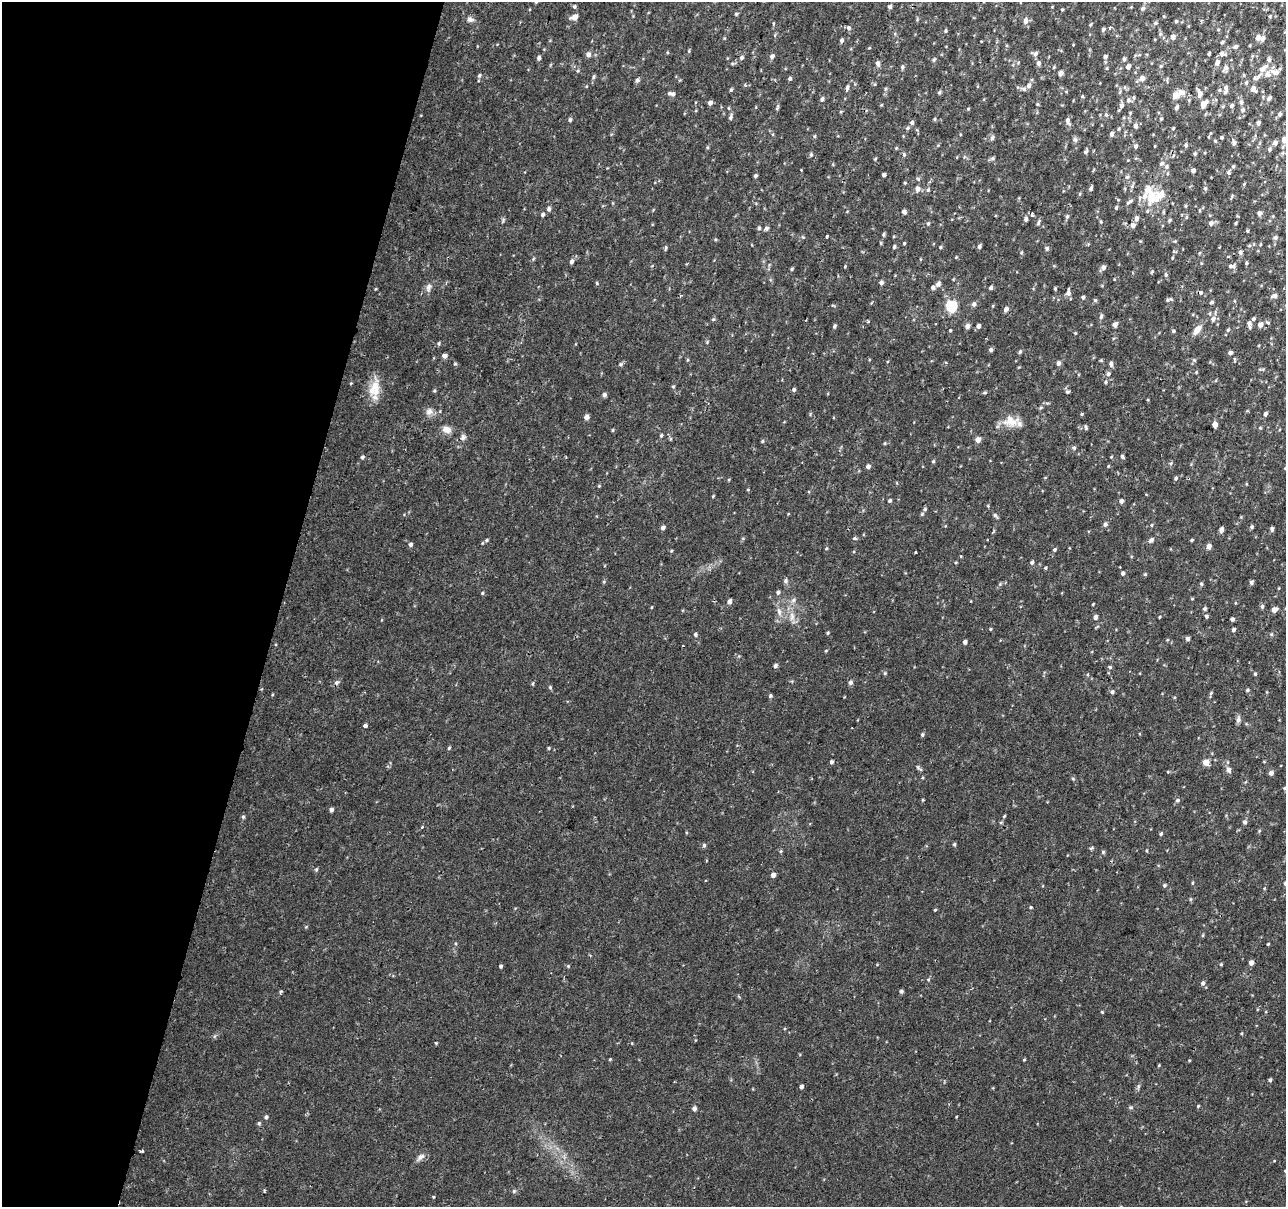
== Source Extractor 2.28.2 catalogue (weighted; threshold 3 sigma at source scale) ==
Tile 9 of 4 x 4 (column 1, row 3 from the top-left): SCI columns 6-1289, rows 1489-2693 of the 5141 x 5324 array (HDU 1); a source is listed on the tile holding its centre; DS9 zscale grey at full resolution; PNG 1288 x 1209 px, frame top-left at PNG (2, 2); no overlay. Shown black and unused: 22% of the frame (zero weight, under 2 of 3 exposures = <1% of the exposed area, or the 3 px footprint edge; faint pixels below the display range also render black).
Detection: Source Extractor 2.28.2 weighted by HDU 2 'WHT'; one run over the whole footprint, this tile lists its part. Background 0.0195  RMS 0.0032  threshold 0.0145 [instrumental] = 3 sigma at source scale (4.5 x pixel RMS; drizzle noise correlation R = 1.50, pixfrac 1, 0.0396/0.0396 arcsec/px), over >= 5 px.
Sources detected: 379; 2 cosmic-ray / hot-pixel residue — not listed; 13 inside a brighter listed object's ellipse — not listed separately; the other 364 listed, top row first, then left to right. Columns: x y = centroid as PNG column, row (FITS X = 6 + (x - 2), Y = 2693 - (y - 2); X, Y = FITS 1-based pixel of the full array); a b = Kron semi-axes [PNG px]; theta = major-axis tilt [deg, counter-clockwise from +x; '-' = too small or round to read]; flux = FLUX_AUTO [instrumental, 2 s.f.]
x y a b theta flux
574 7 5 5 - 0.51
890 7 5 4 - 0.7
1143 8 6 5 - 0.68
1062 10 3 3 - 0.31
736 14 4 4 - 0.4
1164 16 5 3 - 0.29
1270 16 4 4 - 0.36
574 17 7 5 23 2.3
470 19 8 7 - 1.1
1026 21 7 6 - 1.4
1176 21 5 4 - 0.41
1155 23 6 5 - 0.58
848 28 6 5 - 0.83
1110 28 3 3 - 0.98
1103 29 5 4 - 0.63
946 31 5 4 - 0.44
1160 34 6 4 72 0.45
1173 37 5 4 - 1.8
1258 38 6 6 - 1.5
842 40 5 4 - 0.68
1222 42 5 3 - 0.43
1235 47 7 6 - 0.85
869 48 4 3 - 0.26
588 54 5 5 - 1.5
1035 54 8 6 0 1.1
1209 54 3 3 - 0.49
1222 54 9 6 -5 1.2
772 56 6 5 - 0.94
1105 56 5 4 - 0.74
741 57 6 5 - 0.73
539 58 5 4 - 0.95
1124 59 5 4 - 0.54
934 60 6 4 62 0.47
1217 62 7 5 61 1.5
878 63 6 5 - 1.1
1038 63 6 5 - 1
1161 66 5 4 - 0.45
902 67 7 4 84 0.55
1128 67 6 4 62 1.3
1226 68 9 6 89 1.2
1263 68 15 7 41 2.3
1274 72 12 8 -17 2.3
1061 73 6 5 - 1.2
479 75 6 5 - 0.52
594 77 7 4 71 0.54
790 78 4 4 - 0.62
1142 78 5 5 - 1.8
637 80 5 5 - 0.83
1246 83 6 4 73 0.55
1029 86 7 5 81 1.2
847 87 7 4 74 0.7
1226 88 6 5 - 0.92
885 89 5 4 - 0.43
1253 89 7 5 -58 1.8
731 90 5 4 - 0.45
939 92 5 4 - 0.53
1120 92 6 4 71 0.43
1182 92 10 7 -27 1.8
1199 93 11 6 -73 1.6
673 94 7 6 - 1.1
1176 95 5 5 - 4.5
1082 96 4 4 - 0.41
1269 98 8 5 44 0.93
822 99 6 4 55 0.71
1128 100 7 6 - 0.87
1241 102 6 5 - 0.8
710 103 5 4 - 1.1
1037 104 5 4 - 0.37
1203 104 7 5 49 3.3
1121 105 6 5 - 1.1
1232 106 5 4 - 0.82
777 107 9 4 77 0.56
1176 108 5 4 - 0.88
968 109 4 4 - 0.32
1243 110 7 6 - 0.98
1130 113 4 3 - 0.28
1106 114 5 4 - 0.46
1280 114 6 5 - 0.73
730 117 7 5 73 0.82
935 119 4 4 - 0.38
1161 119 4 3 - 0.34
570 120 5 4 - 0.54
1068 121 10 5 -75 1.1
912 122 5 5 - 0.79
1258 123 5 4 - 0.92
1135 126 5 5 - 1
907 128 5 5 - 0.52
1173 128 4 3 - 0.32
1111 134 5 4 - 1
814 136 5 3 - 0.36
1221 137 4 4 - 0.38
992 138 7 5 72 0.7
1075 140 7 6 - 0.84
1284 140 5 5 - 2.8
1215 141 4 4 - 0.37
1234 143 6 5 - 0.97
1275 143 6 5 - 1.2
1186 145 5 4 - 0.56
1136 146 5 5 - 0.77
1270 149 7 5 65 0.66
1086 152 6 5 - 0.59
811 154 5 4 - 0.52
904 154 6 4 -70 0.54
1195 154 4 4 - 0.5
992 158 7 4 20 0.55
1162 163 7 6 - 0.75
1193 170 4 4 - 1.1
1228 173 4 3 - 1.7
884 175 4 3 - 0.99
756 176 4 3 - 0.59
1127 177 5 5 - 0.52
905 183 4 3 - 0.32
1205 188 6 5 - 0.6
917 189 6 6 - 1.4
1091 189 5 5 - 0.66
928 190 5 5 - 0.41
1080 194 5 3 - 0.36
1232 196 5 5 - 0.41
1152 199 15 13 25 6.7
1130 202 10 4 29 0.81
1116 207 5 4 - 0.44
549 209 6 5 - 0.79
904 211 5 4 - 0.82
1259 213 5 5 - 0.91
542 214 5 4 - 0.72
1032 215 5 4 - 0.49
1067 217 6 5 - 0.51
1136 218 6 5 - 1.3
1026 219 5 4 - 0.78
1170 220 5 4 - 0.44
1038 222 9 4 76 0.57
1101 222 5 3 - 0.36
928 223 5 4 - 0.42
1211 223 6 6 - 1.1
1236 223 3 3 - 0.36
1133 225 5 5 - 1.2
759 228 5 5 - 0.51
766 228 5 5 - 0.84
1248 231 5 3 - 0.32
883 234 7 3 89 0.46
827 236 3 3 - 0.81
803 237 4 4 - 0.33
1275 237 6 5 - 0.74
881 243 5 3 - 0.31
904 243 4 3 - 0.32
979 246 5 4 - 0.7
1249 246 6 4 20 0.46
894 247 5 4 - 0.5
940 247 4 3 - 0.35
666 248 7 3 80 0.44
1047 248 5 5 - 0.65
1240 252 6 5 - 0.79
1021 253 5 3 - 0.31
1199 253 5 3 - 0.28
1172 258 5 3 - 0.28
533 259 6 3 72 0.37
571 261 6 5 - 0.83
1246 263 4 3 - 0.46
1234 266 8 5 69 0.78
1103 267 5 5 - 1.2
792 269 4 3 - 0.4
1152 272 5 3 - 0.33
1166 275 6 5 - 0.57
597 283 5 4 - 0.34
881 283 5 4 - 0.82
938 284 8 6 56 1
429 287 9 7 46 1.2
991 288 4 3 - 3
1055 288 4 3 - 0.39
1068 292 10 5 85 1.2
1200 292 6 5 - 0.69
1274 296 7 6 - 1
1083 297 4 4 - 0.62
1095 300 5 5 - 0.48
1169 300 9 4 16 0.62
1212 302 5 4 - 0.5
974 304 6 5 - 0.91
951 306 5 5 - 29
1006 309 5 5 - 1.2
1101 317 8 5 79 0.69
713 319 5 3 - 0.37
1213 319 7 6 - 1.3
1253 319 4 4 - 0.62
868 322 4 3 - 0.36
1249 324 8 4 -79 1
1115 325 5 4 - 1.5
1260 325 6 5 - 1.8
834 326 5 4 - 0.54
967 326 5 5 - 1.3
978 326 5 4 - 0.95
950 330 3 3 - 0.31
1197 330 13 7 54 2.6
1228 330 5 4 - 0.46
1173 331 5 4 - 0.47
1075 333 4 4 - 0.26
439 343 5 5 - 0.47
991 350 5 4 - 0.7
1020 352 6 4 63 0.52
1230 353 4 4 - 1
444 356 5 4 - 1.4
687 360 5 3 - 0.3
1194 360 5 4 - 0.41
1058 363 5 4 - 1.2
455 364 5 3 - 0.34
621 364 5 4 - 0.48
1111 364 8 5 -86 0.82
1108 374 6 5 - 0.81
1105 382 4 4 - 0.42
351 383 4 4 - 0.26
673 386 5 3 - 0.31
374 389 23 15 80 5.9
794 390 5 4 - 0.64
434 391 5 4 - 0.35
985 392 6 4 16 0.41
1067 392 5 5 - 0.61
604 395 4 4 - 0.99
1041 407 6 3 20 0.4
429 411 10 9 - 1.7
1082 414 4 4 - 0.35
1265 414 4 4 - 0.83
586 417 5 4 - 1.6
1010 421 21 14 -6 5
1215 424 5 4 - 2.2
1086 427 6 3 -72 0.5
1260 428 5 3 - 0.32
447 429 11 8 -15 2.3
613 430 5 3 - 0.33
661 435 5 4 - 0.44
463 437 7 7 - 1.1
978 440 5 4 - 2.6
762 441 5 4 - 0.37
885 443 5 3 - 0.3
1074 448 5 5 - 0.64
1122 456 5 4 - 0.56
362 457 5 4 - 0.56
933 461 5 4 - 0.43
1171 463 6 4 71 0.42
868 466 5 4 - 0.97
1108 466 5 3 - 0.26
1176 478 5 4 - 0.56
599 486 4 4 - 0.33
713 496 4 3 - 0.29
890 500 4 4 - 0.52
1121 501 4 4 - 1.1
925 509 5 5 - 0.56
995 515 7 5 -57 0.64
1105 524 5 5 - 0.9
1151 525 5 3 - 0.3
663 527 5 4 - 0.88
1252 527 5 4 - 0.48
1221 529 5 4 - 1.3
1272 529 4 3 - 0.78
854 538 6 5 - 0.46
486 540 5 4 - 0.48
1151 540 8 5 46 0.9
1192 540 4 3 - 0.38
410 544 5 4 - 0.89
1209 546 5 5 - 1.7
826 549 5 3 - 0.28
1055 549 5 4 - 0.5
671 551 4 3 - 0.32
915 552 3 2 - 0.45
1032 562 4 4 - 0.69
1045 568 4 4 - 0.34
1123 573 5 4 - 0.73
1145 574 4 4 - 0.39
785 581 6 6 - 0.75
1251 582 6 5 - 0.68
1201 584 5 4 - 0.47
778 592 5 4 - 0.68
482 593 4 4 - 0.41
1192 599 5 3 - 0.27
793 600 8 5 29 0.91
729 602 5 5 - 1.2
1093 604 3 2 - 0.28
652 607 4 3 - 0.23
1262 607 6 4 88 0.67
1205 609 5 5 - 0.6
1274 610 5 4 - 2.1
779 612 12 6 -74 1.6
792 616 13 7 -90 2.2
1206 616 6 5 - 0.53
1095 617 5 4 - 1.1
1159 617 4 3 - 0.27
1232 619 4 4 - 0.79
990 629 4 3 - 0.29
1233 630 4 4 - 0.78
828 633 5 4 - 0.34
695 634 5 4 - 0.54
1271 634 5 5 - 0.45
1187 639 4 4 - 1
965 642 4 4 - 0.98
826 651 5 3 - 0.3
775 666 5 4 - 0.85
1110 667 5 4 - 0.5
885 673 5 4 - 0.42
1088 674 5 3 - 0.29
1255 674 5 4 - 0.41
337 682 7 6 - 0.83
850 682 6 5 - 0.87
533 684 6 3 81 0.37
550 687 5 4 - 0.39
1247 690 5 4 - 0.46
1112 692 5 4 - 0.66
1211 693 6 4 46 0.39
770 696 5 4 - 0.49
1238 719 10 6 81 0.94
365 726 4 3 - 2.4
922 735 5 4 - 0.49
449 748 5 4 - 0.38
549 748 4 4 - 0.33
831 762 4 4 - 0.69
1206 762 5 5 - 3.4
919 769 11 3 -38 0.57
1229 770 7 6 - 1.3
1271 773 4 4 - 1.2
1073 779 6 4 -2 0.36
1284 788 4 4 - 0.32
1177 800 6 6 - 0.66
331 810 4 4 - 1.1
1004 816 5 3 - 0.34
243 817 5 4 - 0.55
1245 822 6 5 - 0.85
1259 831 5 4 - 0.35
1161 834 5 3 - 0.44
954 844 5 4 - 0.48
704 845 5 5 - 0.53
1091 848 5 3 - 0.57
781 851 5 4 - 0.39
1103 852 5 5 - 0.45
316 869 6 4 70 0.44
773 875 4 4 - 1.6
1192 883 5 3 - 0.31
1164 885 5 5 - 0.52
1031 907 4 3 - 0.35
935 910 4 3 - 0.29
1203 935 5 3 - 0.32
1268 944 3 3 - 0.32
1251 963 4 4 - 1.8
1221 964 4 4 - 0.33
501 966 3 3 - 0.57
568 966 5 4 - 0.35
928 979 5 3 - 0.29
1203 983 6 5 - 0.8
901 991 5 4 - 0.65
280 992 6 3 71 0.4
1102 1012 4 3 - 0.28
436 1043 4 4 - 0.31
610 1059 4 3 - 0.3
1024 1060 4 3 - 0.3
1189 1060 3 3 - 0.24
1159 1065 4 3 - 0.28
1270 1080 5 4 - 0.53
1138 1086 8 4 82 0.58
801 1087 4 4 - 1.1
1198 1106 4 3 - 0.34
694 1108 4 4 - 1.1
266 1117 5 4 - 0.66
259 1123 5 5 - 0.49
141 1151 4 3 - 0.58
420 1157 12 7 34 1.4
264 1191 4 3 - 0.61
514 1191 5 5 - 0.53
433 1197 4 3 - 0.26
Isophote crosses this tile's border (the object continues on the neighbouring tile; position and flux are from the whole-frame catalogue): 1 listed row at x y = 1284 140